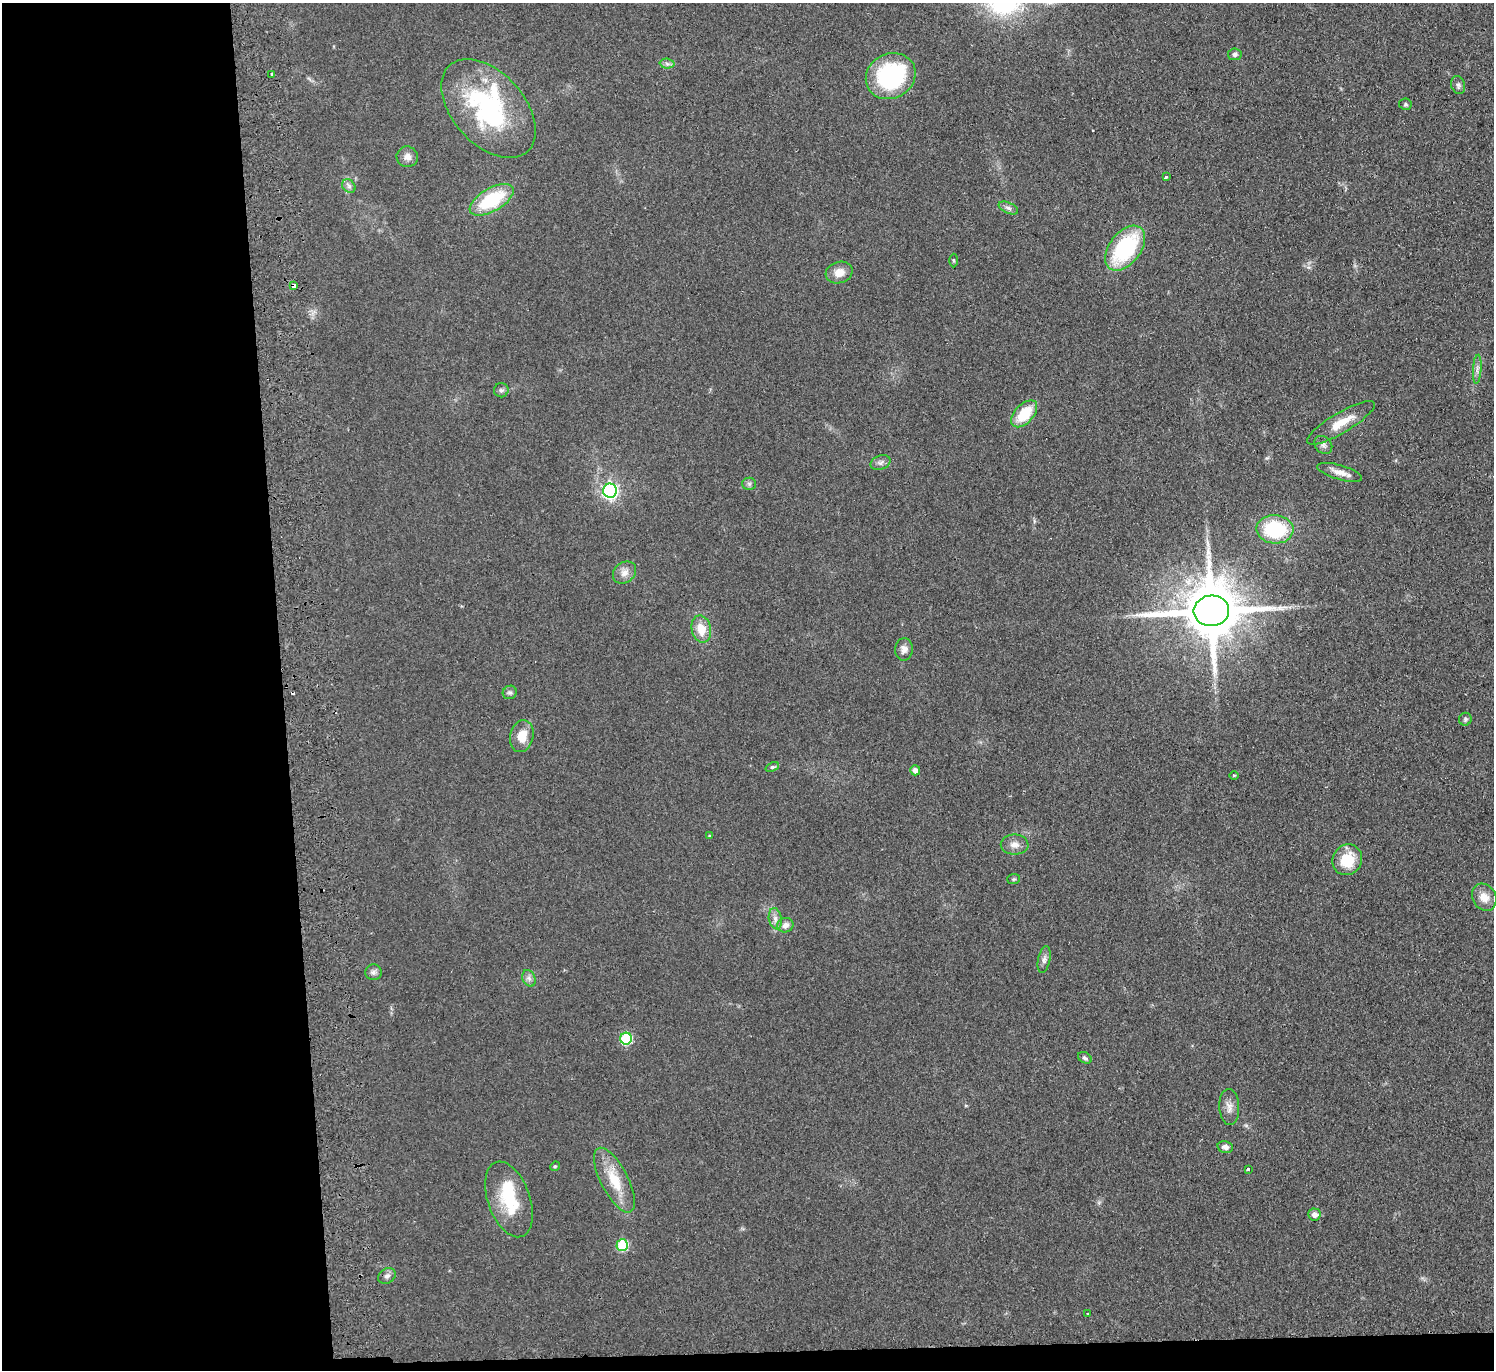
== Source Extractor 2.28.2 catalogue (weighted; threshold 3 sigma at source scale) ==
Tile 7 of 3 x 3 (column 1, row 3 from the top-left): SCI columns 57-1548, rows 135-1502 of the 4587 x 4463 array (HDU 1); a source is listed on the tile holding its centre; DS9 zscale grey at full resolution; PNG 1496 x 1372 px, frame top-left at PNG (2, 3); each listed source drawn as its Kron ellipse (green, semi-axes under 4 px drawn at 4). Shown black and unused: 20% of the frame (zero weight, under 2 of 3 exposures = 3% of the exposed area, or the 3 px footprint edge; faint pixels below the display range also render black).
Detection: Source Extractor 2.28.2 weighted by HDU 2 'WHT'; one run over the whole footprint, this tile lists its part. Background 0.0948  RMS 0.01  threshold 0.0456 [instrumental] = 3 sigma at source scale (4.5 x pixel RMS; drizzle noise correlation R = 1.50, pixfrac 1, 0.05/0.05 arcsec/px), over >= 5 px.
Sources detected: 62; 1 inside a brighter object's white glare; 2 cosmic-ray / hot-pixel residue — neither listed nor drawn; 1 inside a brighter listed object's ellipse — not listed separately; the other 58 listed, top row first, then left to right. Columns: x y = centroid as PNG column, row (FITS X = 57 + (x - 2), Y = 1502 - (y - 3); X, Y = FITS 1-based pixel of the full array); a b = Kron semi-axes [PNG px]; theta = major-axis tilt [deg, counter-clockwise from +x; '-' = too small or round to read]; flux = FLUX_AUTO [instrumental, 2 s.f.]
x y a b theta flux
1235 54 7 6 - 2.5
667 64 7 5 -2 2.7
271 74 3 2 - 1.2
891 76 25 22 28 120
1458 85 9 6 -72 3.3
1405 104 6 5 - 1.8
489 109 58 36 -48 140
407 157 11 10 - 6.6
1166 177 3 3 - 1.6
349 186 7 6 - 3.1
492 200 24 11 30 61
1008 208 10 5 -25 3.4
1125 248 26 15 52 100
954 260 7 3 -89 1.3
839 273 13 10 17 11
294 286 4 3 - 18
1477 369 14 3 86 3.4
501 390 7 7 - 2.6
1024 414 16 9 48 31
1341 423 39 10 31 21
1323 445 10 8 -48 4
880 463 10 7 22 4.1
1340 472 23 7 -16 9.2
749 484 6 6 - 2.4
610 491 7 7 - 280
1275 529 18 14 -3 71
624 573 12 10 38 7.7
1211 611 18 15 4 7900
701 629 14 9 -78 18
904 649 11 8 85 6.1
510 692 7 6 - 2.6
1465 719 6 6 - 2.1
522 736 16 11 76 16
772 767 7 4 24 1.7
915 770 5 5 - 5.9
1234 775 5 3 - 1.1
709 836 3 3 - 1.1
1015 845 14 10 0 7.4
1347 860 16 14 59 29
1014 879 6 5 - 1.4
1484 897 14 11 -61 12
775 919 11 6 -80 5.1
785 925 8 7 - 5.3
1044 959 13 6 79 4.2
373 972 8 8 - 3.5
529 978 8 6 -68 3.9
626 1039 6 6 - 77
1085 1058 7 5 -28 2.3
1229 1107 18 10 -87 7.8
1225 1147 8 6 -15 4.6
555 1166 5 4 - 1.2
1248 1169 4 3 - 1.1
614 1180 36 13 -63 30
509 1199 39 21 -71 50
1314 1214 6 6 - 4.8
622 1245 6 5 - 66
387 1276 9 7 35 3.9
1088 1314 2 2 - 1.1
Overlapping masked pixels (flux is a lower limit): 1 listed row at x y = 294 286